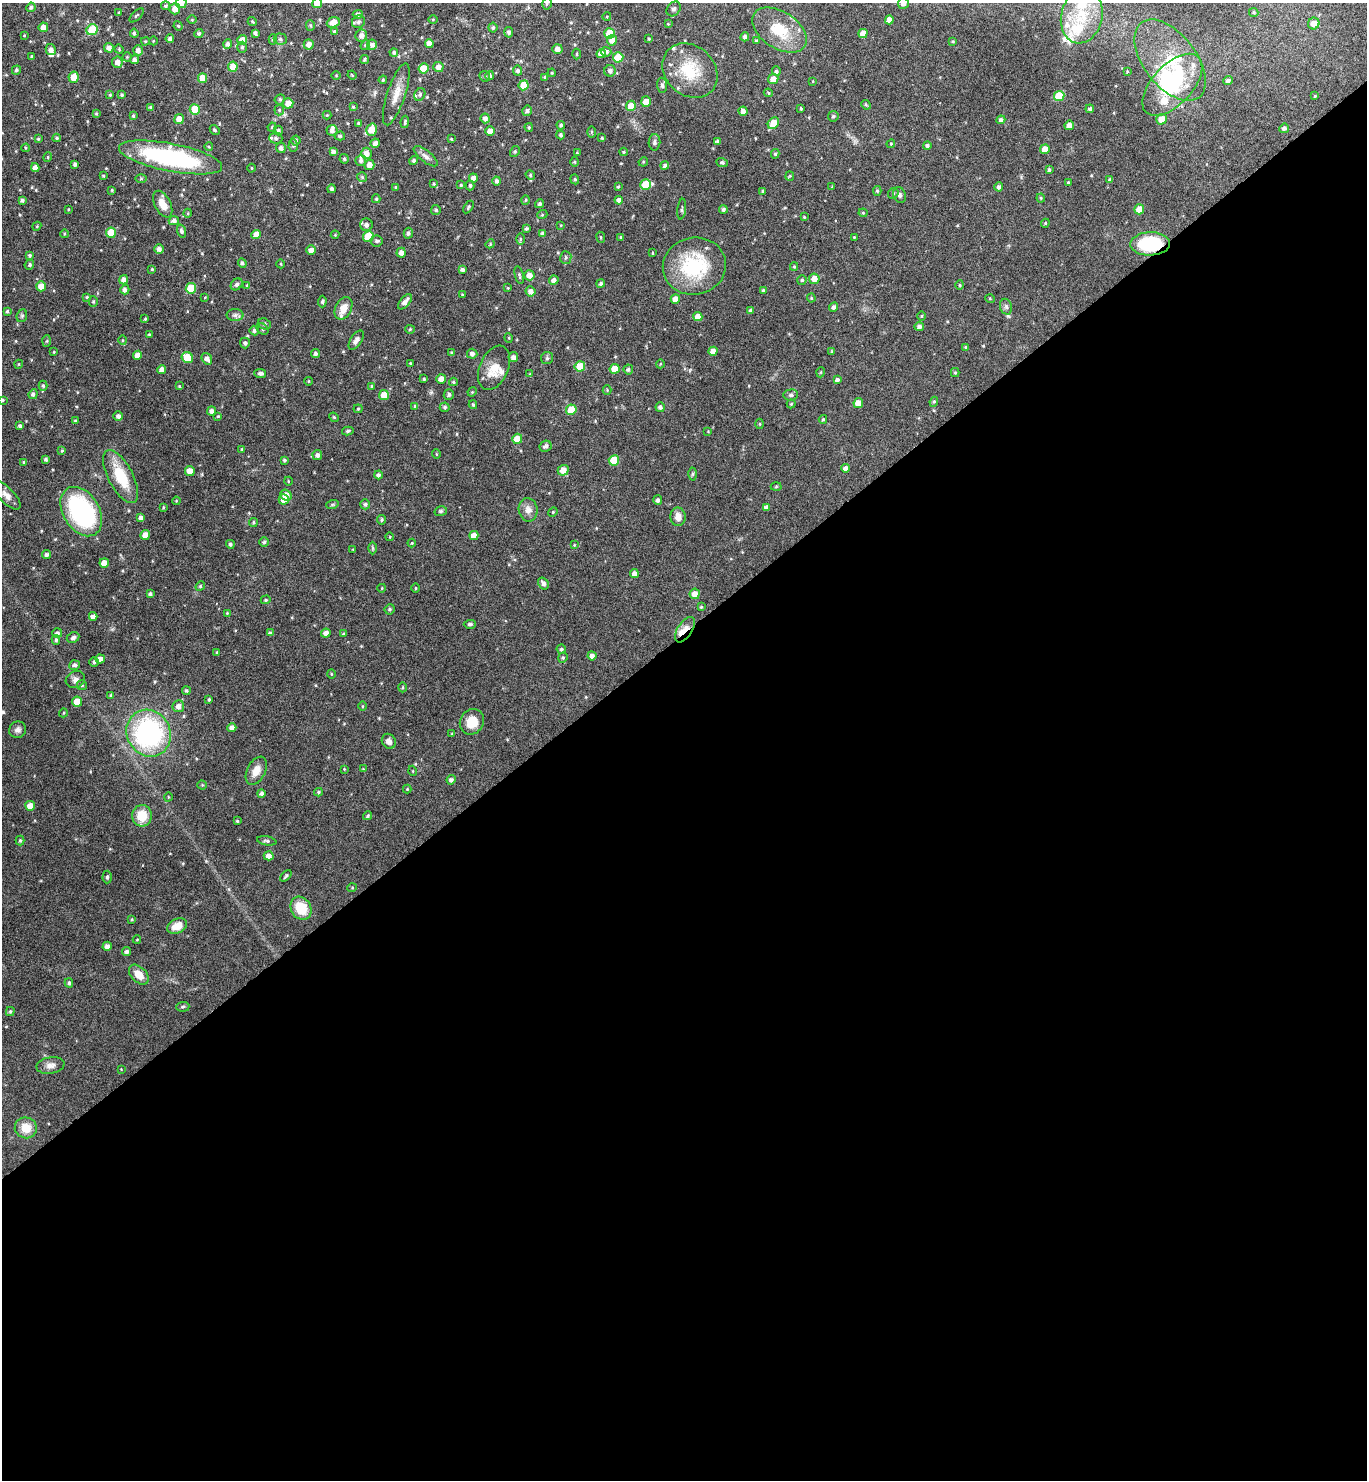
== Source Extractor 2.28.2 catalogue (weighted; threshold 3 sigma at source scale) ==
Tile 15 of 4 x 4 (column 3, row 4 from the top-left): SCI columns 2888-4252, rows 6-1483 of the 5914 x 5919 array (HDU 1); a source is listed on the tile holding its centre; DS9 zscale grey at full resolution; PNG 1369 x 1482 px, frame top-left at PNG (2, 3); each listed source drawn as its Kron ellipse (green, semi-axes under 4 px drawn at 4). Shown black and unused: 57% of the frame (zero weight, under 4 of 8 exposures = <1% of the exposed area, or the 3 px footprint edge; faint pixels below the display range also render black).
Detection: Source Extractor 2.28.2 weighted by HDU 2 'WHT'; one run over the whole footprint, this tile lists its part. Background 0.0784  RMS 0.0045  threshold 0.0183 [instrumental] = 3 sigma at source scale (4.09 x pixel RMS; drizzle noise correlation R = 1.36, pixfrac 0.8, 0.05/0.05 arcsec/px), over >= 5 px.
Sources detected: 496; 2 inside a brighter object's white glare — neither listed nor drawn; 17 inside a brighter listed object's ellipse — not listed separately; the other 477 listed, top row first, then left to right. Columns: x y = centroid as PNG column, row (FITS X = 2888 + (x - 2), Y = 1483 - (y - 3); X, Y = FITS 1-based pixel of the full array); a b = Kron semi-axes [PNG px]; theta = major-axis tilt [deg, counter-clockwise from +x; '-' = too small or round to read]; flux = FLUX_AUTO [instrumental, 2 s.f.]
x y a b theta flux
181 3 5 5 - 2
317 3 5 5 - 4.8
547 3 6 4 76 0.72
903 3 5 5 - 1.8
166 6 4 4 - 0.74
31 7 5 4 - 0.93
175 9 5 5 - 2.5
674 9 8 6 49 0.93
1254 12 5 4 - 0.56
119 13 3 3 - 0.55
358 14 5 4 - 1.3
136 15 9 3 44 0.54
607 16 4 3 - 0.32
1082 16 27 20 77 16
433 19 4 3 - 0.35
192 20 5 3 - 0.38
889 20 4 4 - 2.5
252 22 5 3 - 0.46
333 22 7 5 19 3.4
358 22 7 6 - 1.1
668 24 3 3 - 0.29
1314 24 6 5 - 3.7
310 25 5 4 - 0.56
178 26 5 4 - 0.52
43 27 5 4 - 2.8
493 27 5 4 - 0.76
92 30 6 5 - 13
779 30 30 18 -33 15
334 31 4 4 - 0.64
509 32 5 4 - 0.99
134 33 4 3 - 0.69
199 33 5 4 - 0.77
255 33 4 3 - 0.99
609 33 5 5 - 9.4
863 33 5 4 - 3.1
24 35 4 3 - 0.32
361 36 6 5 - 1.9
745 37 4 4 - 1.2
170 39 4 4 - 1.2
273 39 5 4 - 0.66
280 39 6 5 - 0.82
649 39 4 3 - 0.48
242 40 5 5 - 3.3
612 40 5 5 - 2.6
145 41 4 3 - 0.47
153 41 4 3 - 0.29
756 41 4 3 - 0.49
953 41 4 3 - 0.47
429 43 4 4 - 2.2
228 44 4 4 - 1.2
309 44 5 5 - 2.3
365 45 5 4 - 0.52
372 45 5 5 - 1.6
242 47 5 4 - 0.63
109 48 5 4 - 1.8
119 49 4 3 - 0.38
557 49 5 5 - 2.1
51 50 5 5 - 1.7
138 50 5 4 - 1.9
394 52 4 4 - 0.77
606 52 5 5 - 1.1
577 54 5 3 - 0.44
601 54 4 4 - 2.4
32 57 4 3 - 0.83
127 57 4 4 - 0.38
618 57 5 5 - 10
134 60 4 4 - 1.3
364 60 4 3 - 0.63
1170 60 47 26 -52 27
117 62 5 5 - 2.1
233 67 5 5 - 6
438 67 5 5 - 2.2
424 68 5 5 - 7.5
16 70 5 4 - 0.76
518 71 5 4 - 1
610 71 6 5 - 1.3
690 71 30 24 -44 17
776 71 5 4 - 0.87
1127 71 4 3 - 0.4
552 73 4 3 - 0.36
352 75 5 3 - 0.34
336 76 5 3 - 0.35
485 76 6 5 - 0.64
490 76 4 4 - 1
74 77 5 5 - 4.5
544 77 4 3 - 0.45
203 78 5 4 - 4.8
773 79 5 5 - 3.4
383 80 4 3 - 0.45
813 81 3 2 - 0.26
1228 81 5 4 - 1.2
524 85 5 5 - 7
662 85 7 5 -87 0.89
1172 85 38 20 47 30
768 93 5 4 - 0.47
396 94 32 9 72 5.7
420 94 6 5 - 0.75
110 95 3 3 - 0.41
122 95 4 3 - 0.57
1059 96 5 5 - 13
1315 96 3 3 - 0.39
280 99 5 5 - 0.79
646 102 5 5 - 3.9
288 103 5 5 - 3.9
866 105 5 4 - 0.49
631 106 5 5 - 5.3
151 107 3 3 - 0.73
353 107 3 3 - 0.51
801 108 3 2 - 0.47
195 109 5 5 - 8.2
1090 109 4 4 - 1
279 110 5 5 - 0.6
527 111 5 5 - 1.3
743 111 4 4 - 2
96 114 4 3 - 0.45
327 115 4 4 - 0.38
133 116 4 3 - 0.58
833 116 5 5 - 0.68
485 118 5 4 - 1.7
179 119 5 5 - 3.5
1161 119 5 5 - 4.2
1001 120 4 4 - 1.1
405 122 6 3 82 0.66
358 123 3 2 - 0.32
773 123 6 5 - 6.8
561 125 4 3 - 0.69
1069 125 5 4 - 2.5
272 127 4 4 - 0.49
529 127 4 3 - 0.51
1284 128 5 4 - 1.1
215 130 5 4 - 0.65
278 130 5 4 - 1
332 130 5 5 - 1.3
372 130 6 5 - 6
490 131 5 4 - 3.5
591 132 6 4 -90 0.54
561 135 4 4 - 0.76
340 136 5 4 - 0.55
57 138 4 3 - 0.55
276 138 6 5 - 0.94
602 138 3 3 - 0.35
38 139 3 3 - 0.45
451 139 4 4 - 0.35
296 140 5 5 - 0.79
717 141 4 4 - 0.78
654 142 8 6 89 0.97
375 143 5 4 - 1.8
891 144 4 4 - 0.41
293 146 6 4 89 0.66
927 146 4 4 - 0.85
209 147 4 3 - 0.39
26 148 4 3 - 0.36
281 148 5 5 - 1.4
1045 149 5 4 - 3.7
515 151 5 4 - 0.65
333 152 4 4 - 1.5
623 152 4 3 - 0.43
366 153 5 5 - 2.6
577 153 4 4 - 0.35
775 154 5 4 - 0.56
426 156 14 5 -38 1.8
48 157 5 3 - 0.35
171 157 52 14 -11 59
344 159 5 4 - 0.66
361 161 5 5 - 1.1
414 161 4 4 - 0.81
575 162 5 3 - 0.42
643 162 5 4 - 0.45
722 163 6 4 -23 0.64
75 164 4 3 - 0.87
369 165 5 5 - 2.6
665 166 4 4 - 0.94
35 167 4 4 - 2
252 168 4 3 - 0.37
1049 170 4 3 - 0.68
530 175 5 4 - 0.55
103 176 4 3 - 0.41
790 176 5 4 - 0.44
362 177 5 5 - 0.52
473 178 4 4 - 1.9
141 179 6 4 2 0.48
575 179 5 4 - 0.58
1110 179 3 3 - 0.64
497 181 4 4 - 1
1068 183 4 3 - 0.56
434 184 4 3 - 0.46
461 185 4 4 - 0.52
645 185 5 5 - 10
470 186 5 4 - 0.67
396 187 3 3 - 0.54
618 187 4 3 - 0.48
832 187 3 3 - 0.31
999 187 4 4 - 1.3
332 189 4 4 - 0.91
112 190 4 3 - 0.41
763 191 4 4 - 0.49
877 191 5 4 - 0.58
893 193 6 5 - 0.59
900 195 8 6 -67 1.2
1041 198 4 4 - 0.43
376 199 4 3 - 0.52
22 200 4 3 - 0.9
526 200 5 3 - 0.38
619 200 4 4 - 2.2
163 204 14 8 -62 4.4
540 204 4 4 - 0.85
468 207 7 4 56 0.64
68 209 4 2 - 0.34
682 209 10 3 83 0.65
723 209 4 4 - 0.9
1139 209 5 5 - 5.2
436 210 5 5 - 0.76
188 213 4 3 - 0.37
863 213 4 4 - 0.41
542 215 5 3 - 0.39
804 217 3 3 - 0.39
174 221 5 4 - 1.1
1045 223 4 4 - 0.45
366 225 6 6 - 1.6
561 225 4 2 - 0.26
37 226 4 3 - 0.37
526 229 4 3 - 0.62
181 231 6 4 -72 0.99
111 233 5 5 - 8.5
408 233 5 4 - 0.9
543 233 4 4 - 0.92
64 234 4 3 - 0.36
256 234 5 4 - 3.6
335 235 4 4 - 0.38
368 236 5 5 - 11
601 237 5 3 - 0.42
621 237 4 3 - 0.59
854 237 3 3 - 0.3
520 239 6 4 90 0.53
376 241 6 5 - 0.87
490 244 5 3 - 0.41
1150 244 20 11 1 28
159 249 5 4 - 1.6
311 250 5 5 - 2.1
401 253 5 4 - 1.9
652 253 4 2 - 0.36
29 255 4 4 - 0.63
566 258 6 5 - 0.88
242 263 5 4 - 0.87
281 264 4 3 - 0.32
29 265 5 4 - 0.78
694 266 32 28 11 29
794 266 4 4 - 0.4
152 269 3 3 - 0.47
462 270 3 3 - 0.93
519 275 9 4 -76 0.7
529 275 5 5 - 2.5
814 279 5 5 - 3.8
123 280 4 4 - 1.9
554 280 5 4 - 1.6
802 280 5 4 - 0.62
601 283 4 4 - 0.91
237 284 6 5 - 0.98
247 285 4 3 - 0.3
960 285 4 4 - 0.45
41 286 5 5 - 4
191 288 5 5 - 12
508 288 4 3 - 0.37
125 290 4 4 - 1.5
763 290 4 3 - 0.56
530 291 5 5 - 1.8
462 295 4 3 - 0.36
87 297 4 4 - 0.4
205 297 3 2 - 0.27
811 298 4 4 - 0.37
675 299 5 4 - 3
990 299 5 3 - 0.35
93 301 5 4 - 0.57
322 302 6 4 88 0.62
405 302 9 4 49 1.8
834 307 5 4 - 1.2
1006 307 8 6 -73 1.1
343 308 12 8 64 4.3
750 310 4 4 - 0.84
7 311 4 3 - 0.59
235 315 8 6 0 1.3
22 316 6 5 - 0.63
698 316 4 4 - 3.7
922 316 5 3 - 0.37
145 319 4 3 - 0.42
264 324 7 5 -20 0.79
919 326 5 4 - 1.2
262 329 6 5 - 0.68
410 329 4 4 - 0.46
254 331 5 4 - 1
149 334 4 3 - 0.46
509 338 5 3 - 0.36
123 340 5 3 - 0.41
356 340 11 5 57 1.4
47 341 6 4 88 0.51
245 343 5 5 - 1.2
965 347 4 3 - 0.41
713 351 5 4 - 3
54 352 3 3 - 0.31
832 352 4 3 - 0.59
452 353 4 4 - 0.77
315 354 5 4 - 1.1
472 354 5 5 - 1.5
138 355 4 4 - 2.7
513 357 5 5 - 1.7
187 358 6 5 - 11
547 358 6 6 - 0.75
207 359 6 5 - 1.8
410 363 4 3 - 0.28
19 364 4 3 - 0.29
660 364 4 3 - 0.3
580 366 5 5 - 7.9
494 368 23 14 67 6.9
615 369 5 5 - 5.5
628 369 5 5 - 0.85
162 370 4 4 - 2.5
821 372 5 3 - 0.36
260 373 6 4 -6 1.3
955 373 4 4 - 0.47
530 374 4 4 - 0.47
424 379 3 3 - 0.49
441 379 5 4 - 3.2
837 380 4 4 - 1
308 381 4 3 - 0.32
453 382 4 3 - 0.56
43 386 5 4 - 0.65
179 386 4 3 - 0.34
372 386 3 3 - 0.47
607 390 4 4 - 0.39
472 392 5 4 - 0.41
33 394 5 4 - 0.92
384 395 5 5 - 4.6
449 395 5 5 - 0.95
791 395 7 5 5 0.92
2 400 3 3 - 0.41
934 402 5 4 - 0.55
858 403 5 4 - 4.2
791 404 4 4 - 0.53
473 405 4 3 - 0.57
415 406 4 4 - 0.56
445 407 5 5 - 0.75
660 407 5 4 - 1.1
358 409 4 4 - 0.43
571 410 5 5 - 9.2
212 411 4 4 - 1.6
118 416 5 4 - 1.2
218 416 3 3 - 0.34
334 417 5 4 - 0.51
823 419 4 3 - 0.56
75 421 4 4 - 0.39
760 424 5 3 - 0.36
20 426 4 4 - 0.88
348 431 6 4 14 0.76
708 431 3 3 - 0.28
517 439 5 5 - 4.6
546 446 6 5 - 1.3
242 449 3 3 - 0.5
62 451 4 3 - 0.45
436 454 5 3 - 0.31
317 455 5 4 - 1.4
46 459 4 3 - 0.78
284 460 4 3 - 0.74
614 460 5 5 - 8.9
24 462 4 3 - 0.66
846 468 4 4 - 1.8
563 470 5 5 - 3.7
190 471 5 5 - 3.1
692 474 6 4 89 0.61
378 475 4 4 - 1.1
121 476 29 12 -62 14
288 481 4 3 - 0.31
776 487 5 3 - 0.42
6 495 18 7 -46 2.9
286 495 6 5 - 2.7
284 499 5 5 - 3.9
658 500 5 4 - 1.2
176 501 4 3 - 0.32
365 504 5 5 - 0.83
332 505 6 4 19 0.54
163 507 4 3 - 0.45
766 507 4 4 - 1.3
528 510 12 9 -80 2.8
441 511 6 5 - 0.64
81 512 27 18 -58 56
553 512 5 4 - 0.45
678 517 9 7 -87 3.1
141 518 4 4 - 1.5
382 520 5 4 - 0.72
253 522 4 4 - 0.55
145 535 5 4 - 3.4
474 535 5 4 - 3
390 537 4 3 - 0.32
264 542 4 4 - 0.73
412 543 4 4 - 0.38
230 544 4 4 - 0.81
574 545 4 4 - 0.33
373 548 6 4 -89 0.57
353 549 3 2 - 0.25
47 555 4 4 - 1.1
104 563 5 4 - 3.6
634 574 4 4 - 2
543 583 6 5 - 1.5
200 586 5 4 - 0.58
382 588 4 3 - 0.32
415 588 4 3 - 0.33
150 594 4 3 - 0.81
695 594 5 5 - 2.6
266 600 5 4 - 0.58
701 607 4 4 - 0.45
390 609 5 5 - 0.74
227 613 4 4 - 0.39
93 616 4 4 - 1.7
470 624 6 4 3 0.87
685 630 14 7 57 3.8
57 633 5 5 - 1.1
270 633 4 4 - 0.98
326 633 4 4 - 2.4
343 634 3 3 - 0.54
73 638 6 5 - 1
56 640 5 4 - 0.7
561 649 5 4 - 0.72
217 652 4 3 - 0.48
592 656 4 4 - 1.7
563 658 5 4 - 0.62
100 659 4 4 - 2
94 662 5 4 - 0.74
74 665 5 4 - 1.2
331 674 5 3 - 0.35
75 679 10 8 26 1.7
82 685 5 5 - 0.5
403 687 5 3 - 0.42
186 691 4 4 - 0.58
111 695 4 4 - 0.57
209 699 3 3 - 0.5
77 702 5 5 - 5.1
178 706 6 5 - 2
362 706 5 3 - 0.36
63 713 5 3 - 0.35
472 722 13 11 58 7.4
232 728 4 4 - 1.9
18 730 8 8 - 1.7
149 733 24 21 -61 65
452 734 4 3 - 0.41
389 741 8 6 -57 1.8
344 769 4 3 - 0.34
363 769 4 4 - 0.33
256 771 15 9 63 4.3
413 771 5 3 - 0.32
451 780 5 4 - 1.3
202 785 4 4 - 0.45
407 789 4 4 - 0.33
318 792 4 4 - 0.65
261 794 4 4 - 1.1
168 797 4 3 - 0.3
30 806 5 5 - 4.3
142 816 11 10 - 8.5
367 816 5 4 - 0.66
237 821 3 3 - 0.45
20 840 5 4 - 0.54
267 841 10 4 -10 0.82
269 856 5 4 - 2.1
286 876 7 3 46 0.61
107 877 6 4 88 0.64
352 888 5 3 - 0.34
301 908 12 10 -60 11
132 919 4 3 - 0.46
177 926 10 7 26 4.8
137 940 4 3 - 0.29
107 946 4 4 - 1.7
127 952 4 4 - 1.1
139 975 12 7 -44 4.4
69 983 4 4 - 0.76
183 1007 7 5 5 0.72
10 1011 4 4 - 0.56
50 1065 14 8 9 2.3
121 1069 3 3 - 0.24
26 1128 11 10 - 6.1
Overlapping masked pixels (flux is a lower limit): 2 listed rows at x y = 1150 244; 685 630
Isophote crosses this tile's border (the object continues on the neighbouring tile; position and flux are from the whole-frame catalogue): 5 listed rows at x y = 181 3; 317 3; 547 3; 903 3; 2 400